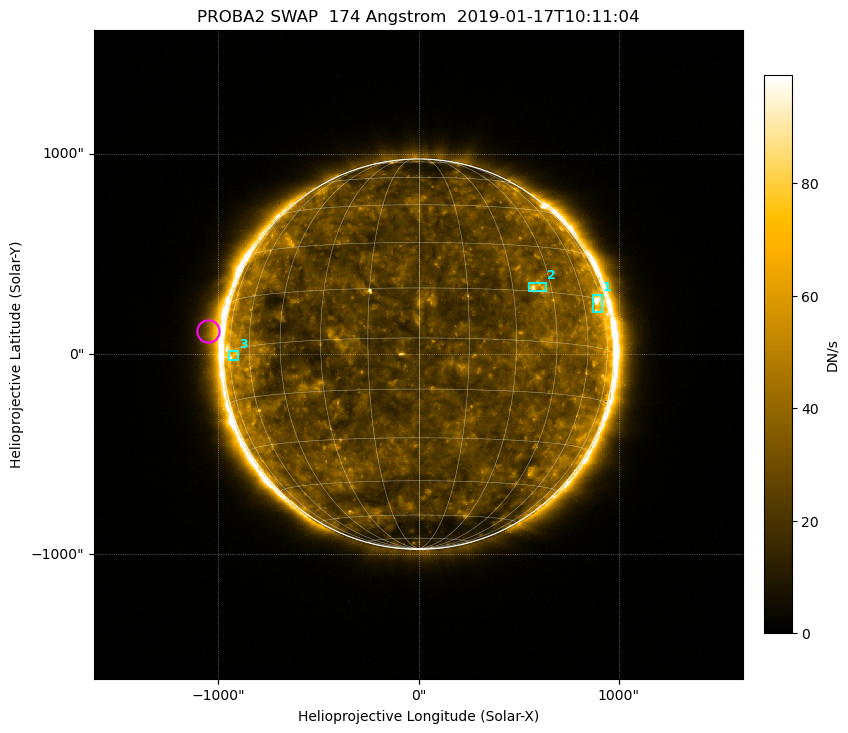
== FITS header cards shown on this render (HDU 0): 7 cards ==
TELESCOP= 'PROBA2  '           / satellite name
INSTRUME= 'SWAP    '           / instrument name
WAVELNTH=                  174 / [Angstrom] bandpass peak response
DATE-OBS= '2019-01-17T10:11:04.510' / UTC time of observation
CTYPE1  = 'HPLN-TAN'           / WCS axis X
CTYPE2  = 'HPLT-TAN'           / WCS axis Y
BUNIT   = 'DN/s    '           / unit of physical value

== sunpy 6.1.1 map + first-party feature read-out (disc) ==
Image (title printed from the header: PROBA2 SWAP  174 Angstrom  2019-01-17T10:11:04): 1024 x 1024 px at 3.16 arcsec/px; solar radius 975 arcsec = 308 px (full disc in frame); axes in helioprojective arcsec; data unit DN/s (BUNIT, on the colour bar)
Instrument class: DISC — disc imager (sunpy class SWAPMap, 174 A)
Bright regions (active regions / flare kernels): reference = the median radial profile (limb darkening/brightening removed); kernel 9 px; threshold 5 sigma = 30.1 DN/s over a disc level ~24.1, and >= 1.15x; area >= 9 px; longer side >= 7 px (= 22 arcsec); searched inside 0.97 R_sun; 3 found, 3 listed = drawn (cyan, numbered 1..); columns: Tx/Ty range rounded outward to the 10 arcsec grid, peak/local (2 s.f.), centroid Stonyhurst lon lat
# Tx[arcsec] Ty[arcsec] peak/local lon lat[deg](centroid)
1 870..920 210..300 2.8 +70 +14
2 550..640 310..360 3.4 +39 +16
3 -950..-900 -40..20 2 -72 -2
Off-limb structures (1.02-1.3 R_sun): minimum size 162 px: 8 found; the strongest spans PA ~70..105 deg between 1.03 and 1.26 R_sun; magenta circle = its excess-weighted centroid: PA ~85 deg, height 1.09 R_sun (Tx ~-1050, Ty ~120 arcsec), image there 2.1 x the reference